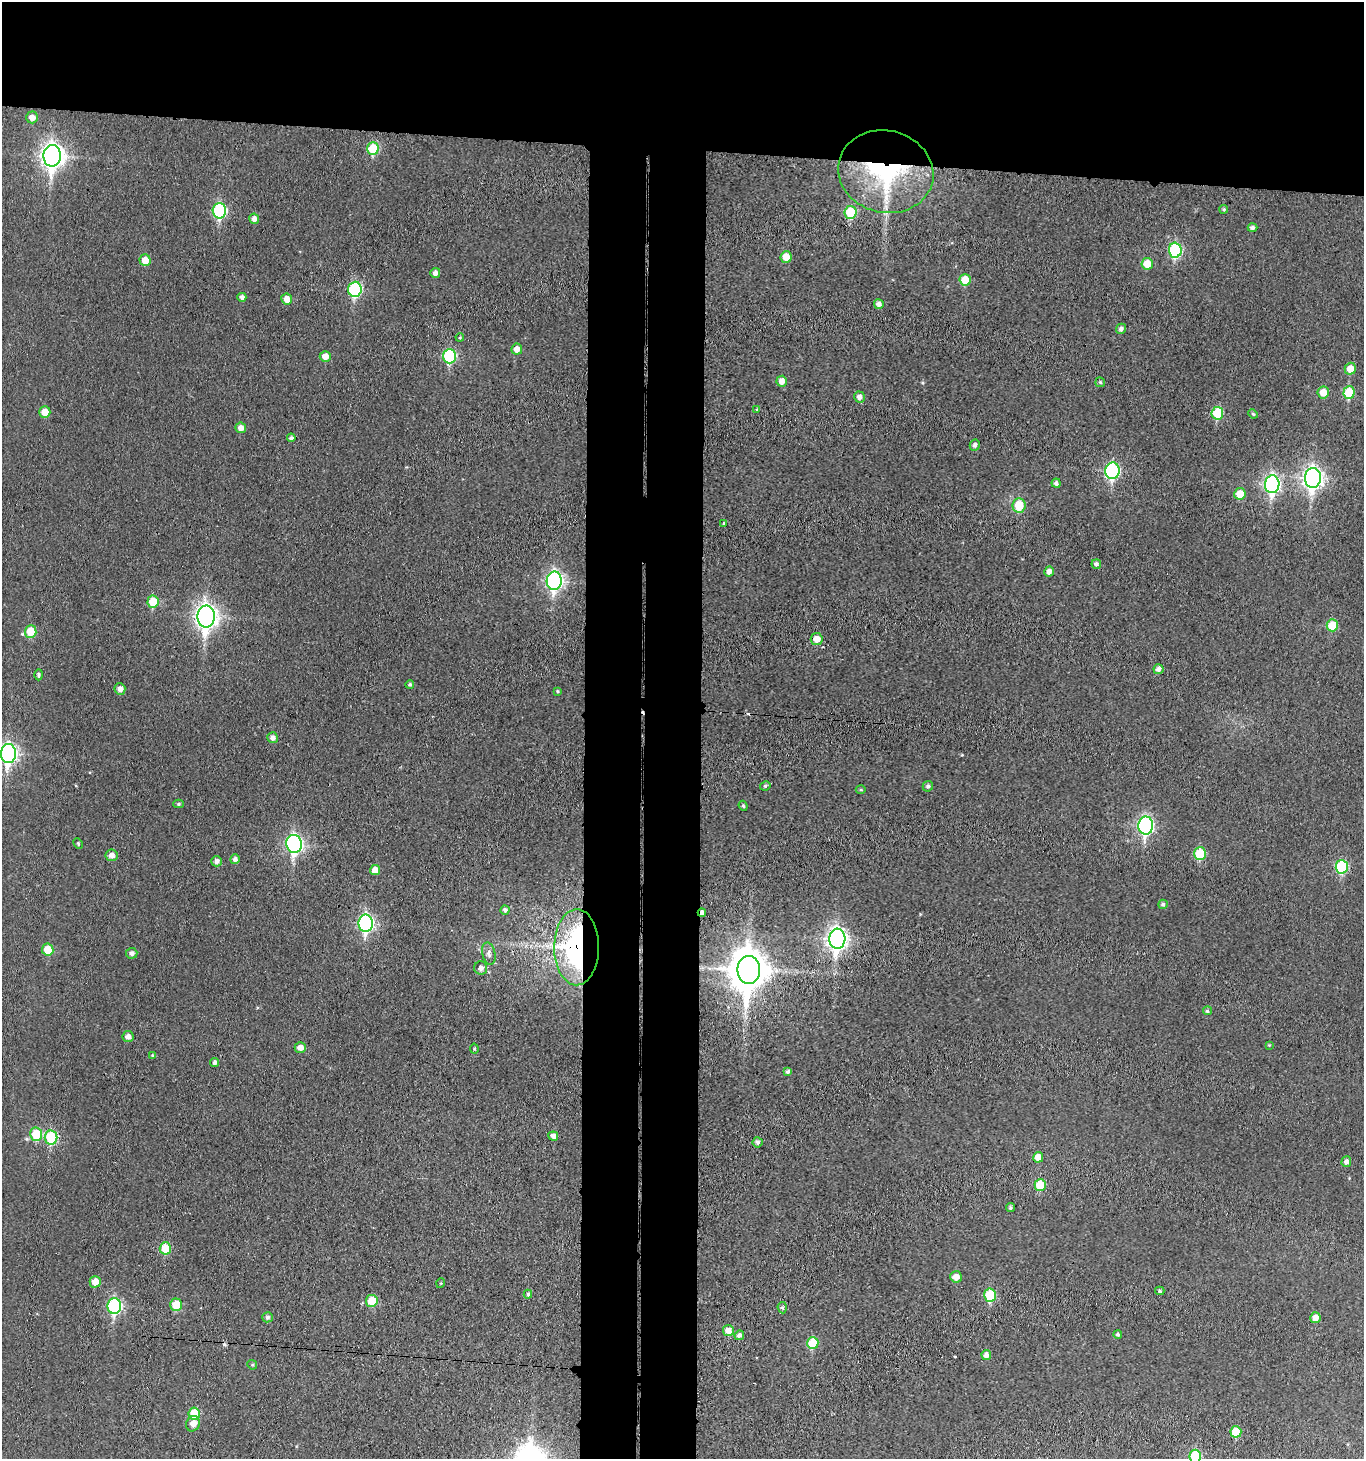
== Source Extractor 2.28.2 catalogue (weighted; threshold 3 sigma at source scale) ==
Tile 2 of 3 x 3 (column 2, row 1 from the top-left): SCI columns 1584-2945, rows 2922-4378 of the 4469 x 4387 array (HDU 1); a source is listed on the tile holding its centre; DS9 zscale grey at full resolution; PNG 1366 x 1461 px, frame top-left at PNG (2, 2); each listed source drawn as its Kron ellipse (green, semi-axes under 4 px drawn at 4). Shown black and unused: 18% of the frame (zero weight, under 3 of 4 exposures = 6% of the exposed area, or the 3 px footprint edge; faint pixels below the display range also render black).
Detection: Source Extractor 2.28.2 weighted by HDU 2 'WHT'; one run over the whole footprint, this tile lists its part. Background 0.038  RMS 0.0066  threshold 0.0297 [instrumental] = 3 sigma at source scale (4.5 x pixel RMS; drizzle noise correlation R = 1.50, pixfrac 1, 0.05/0.05 arcsec/px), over >= 5 px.
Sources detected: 126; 3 cosmic-ray / hot-pixel residue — neither listed nor drawn; the other 123 listed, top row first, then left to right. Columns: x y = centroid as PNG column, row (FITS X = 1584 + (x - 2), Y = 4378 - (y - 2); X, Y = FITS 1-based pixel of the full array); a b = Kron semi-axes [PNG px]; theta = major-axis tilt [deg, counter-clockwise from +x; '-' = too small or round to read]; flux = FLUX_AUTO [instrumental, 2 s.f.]
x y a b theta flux
32 117 6 6 - 5
373 149 6 6 - 27
52 156 11 8 88 440
886 172 48 41 -13 110
1224 209 4 4 - 1.1
219 211 8 7 - 73
851 212 6 6 - 26
254 219 5 5 - 3.4
1253 228 5 4 - 2.4
1175 250 7 6 - 60
786 257 6 5 - 8.4
145 260 6 5 - 8.3
1147 264 6 5 - 13
435 273 5 5 - 3
965 280 6 5 - 15
355 289 7 6 - 68
242 297 4 4 - 2.4
287 299 6 5 - 6.5
879 304 5 5 - 2.9
1121 329 5 5 - 2.2
460 337 4 3 - 0.68
517 349 5 5 - 5
449 356 7 6 - 58
325 357 5 5 - 5.8
1350 369 6 5 - 8.8
782 381 5 5 - 4.6
1100 382 5 4 - 1
1323 392 6 6 - 7.8
1349 393 6 5 - 27
859 397 5 5 - 3.1
757 410 4 3 - 0.72
45 412 6 5 - 8
1217 413 6 6 - 27
1253 414 5 4 - 0.88
241 428 5 5 - 4.2
291 438 4 4 - 1.5
975 445 5 5 - 2.2
1112 471 8 7 - 92
1313 478 10 8 87 320
1056 483 4 4 - 2.1
1272 484 9 7 88 160
1240 494 6 5 - 12
1019 505 7 6 - 18
724 523 4 4 - 0.65
1096 564 5 4 - 1.8
1049 572 5 4 - 3.5
554 581 9 7 86 180
153 602 6 5 - 21
206 617 11 8 88 410
1332 625 6 6 - 16
31 632 6 6 - 17
817 639 6 6 - 7
1159 669 5 5 - 3
39 675 5 4 - 1.4
410 684 4 4 - 1.1
120 689 6 5 - 3.5
557 691 4 4 - 0.69
273 738 5 5 - 3.1
8 754 9 7 86 200
765 786 5 4 - 1.1
928 786 5 5 - 1.5
861 789 5 3 - 0.74
179 804 5 4 - 0.98
743 806 5 4 - 1
1146 826 9 7 87 140
78 843 6 4 -64 0.87
294 844 9 7 -81 170
1200 854 6 6 - 27
111 855 6 6 - 3.9
235 859 5 4 - 2.6
217 861 5 5 - 3
1342 867 7 6 - 48
375 870 5 5 - 6.3
1163 904 5 4 - 1.6
505 910 4 4 - 2.3
702 912 4 3 - 2.2
366 923 9 7 90 140
837 939 10 8 87 350
577 947 38 22 89 140
48 950 6 5 - 12
132 953 6 5 - 2.4
489 954 11 6 -78 2.5
481 968 6 6 - 2.7
749 970 14 11 89 1900
1207 1011 4 4 - 1.2
128 1037 5 5 - 3.4
1269 1045 4 4 - 0.63
300 1048 5 5 - 4.6
474 1049 5 4 - 1.1
153 1055 4 4 - 0.68
215 1062 4 4 - 2
788 1072 4 4 - 1.7
36 1134 6 6 - 21
553 1136 5 4 - 3.5
51 1138 7 6 - 45
758 1142 5 5 - 2
1038 1157 5 5 - 7.5
1346 1162 5 5 - 2.6
1040 1185 6 5 - 20
1011 1207 4 3 - 1.3
165 1248 6 5 - 19
956 1277 6 5 - 5.7
95 1282 6 5 - 8.2
441 1283 5 3 - 0.66
1160 1291 4 3 - 1.1
528 1294 4 3 - 1.3
990 1295 7 6 - 33
372 1301 6 6 - 17
176 1305 6 6 - 13
114 1306 8 7 - 81
782 1308 6 4 -85 1.3
267 1317 5 5 - 1.8
1315 1318 5 5 - 5.7
728 1331 5 5 - 6.5
739 1335 5 4 - 2.1
1118 1335 4 4 - 1.3
813 1343 6 5 - 24
986 1355 5 5 - 3.2
252 1365 5 4 - 0.89
194 1414 6 5 - 25
193 1424 8 6 68 5.2
1236 1432 6 5 - 15
1195 1456 6 6 - 35
Overlapping masked pixels (flux is a lower limit): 3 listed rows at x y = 886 172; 702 912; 577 947
Isophote crosses this tile's border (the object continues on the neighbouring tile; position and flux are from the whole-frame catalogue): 2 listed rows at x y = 8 754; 1195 1456